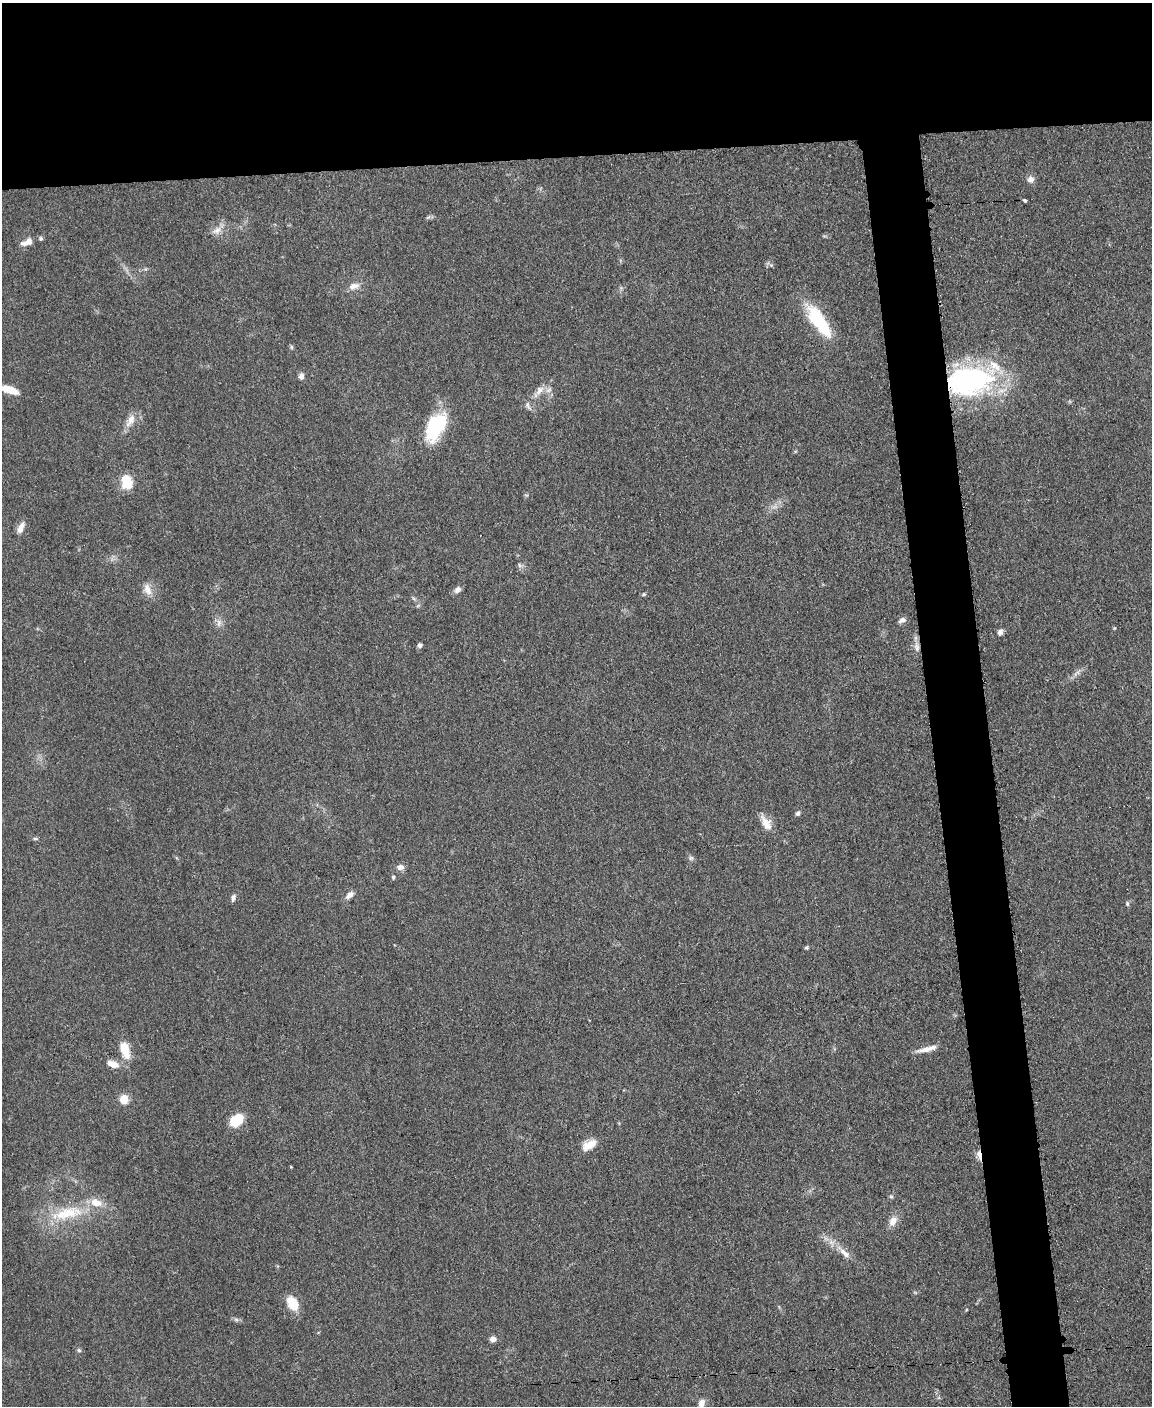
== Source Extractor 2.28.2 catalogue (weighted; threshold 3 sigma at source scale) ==
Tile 2 of 4 x 3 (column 2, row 1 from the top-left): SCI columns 1155-2304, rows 3055-4458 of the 4612 x 4594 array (HDU 1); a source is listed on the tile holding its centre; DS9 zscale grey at full resolution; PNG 1154 x 1408 px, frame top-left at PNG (2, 3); no overlay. Shown black and unused: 15% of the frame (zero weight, under 3 of 5 exposures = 1% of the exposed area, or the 3 px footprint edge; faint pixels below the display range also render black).
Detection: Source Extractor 2.28.2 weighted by HDU 2 'WHT'; one run over the whole footprint, this tile lists its part. Background 0.0654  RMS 0.0062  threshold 0.0279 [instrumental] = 3 sigma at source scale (4.5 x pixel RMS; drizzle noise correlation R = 1.50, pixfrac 1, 0.05/0.05 arcsec/px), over >= 5 px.
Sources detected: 55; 4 inside a brighter listed object's ellipse — not listed separately; the other 51 listed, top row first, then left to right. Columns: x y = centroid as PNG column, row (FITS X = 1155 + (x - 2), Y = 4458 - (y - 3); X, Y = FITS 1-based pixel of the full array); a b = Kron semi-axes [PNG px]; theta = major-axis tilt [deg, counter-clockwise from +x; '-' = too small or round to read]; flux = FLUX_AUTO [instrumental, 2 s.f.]
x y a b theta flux
1031 179 9 8 - 3.2
1025 200 3 3 - 3.6
217 231 13 8 31 4.4
27 242 17 8 22 5
354 286 16 8 14 4.5
819 321 46 15 -55 32
291 347 6 4 -89 0.9
301 376 7 6 - 2.6
969 380 45 27 5 140
9 390 16 6 -18 11
539 390 15 9 52 5.2
528 406 15 5 -60 2.3
130 420 19 9 60 6.4
436 426 34 19 62 37
127 479 22 11 62 11
21 528 15 7 65 4.2
519 565 7 4 -71 1.2
148 589 18 8 -70 5.2
457 590 8 6 43 2.9
644 594 5 4 - 0.88
902 620 10 6 20 2.4
219 623 11 6 85 2.9
1000 632 8 6 66 2.3
420 645 5 5 - 1.8
917 647 12 7 -78 3.4
798 813 6 5 - 1.6
766 823 20 10 -60 6.8
35 839 8 4 -8 0.96
691 858 7 4 1 1.2
400 867 8 6 2 3.4
393 877 5 4 - 0.94
349 895 11 6 42 3.3
233 898 9 5 73 2.1
1127 904 6 5 - 1
806 947 5 4 - 0.95
125 1049 15 7 -74 16
927 1049 27 6 13 5.7
113 1064 15 8 -23 5.9
124 1099 5 5 - 29
237 1120 13 9 46 19
589 1145 19 10 28 7.7
979 1155 13 4 -79 4.1
891 1197 5 5 - 0.96
67 1213 51 16 11 30
893 1221 13 9 60 5.2
844 1253 19 7 -42 5.6
292 1303 15 9 -59 14
236 1319 7 4 -1 1.3
493 1339 8 6 -5 2.9
79 1350 5 5 - 1.1
701 1403 11 7 74 4.5
Overlapping masked pixels (flux is a lower limit): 2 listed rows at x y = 969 380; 979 1155
Isophote crosses this tile's border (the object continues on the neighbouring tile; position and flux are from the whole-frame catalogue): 2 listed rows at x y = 9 390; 701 1403